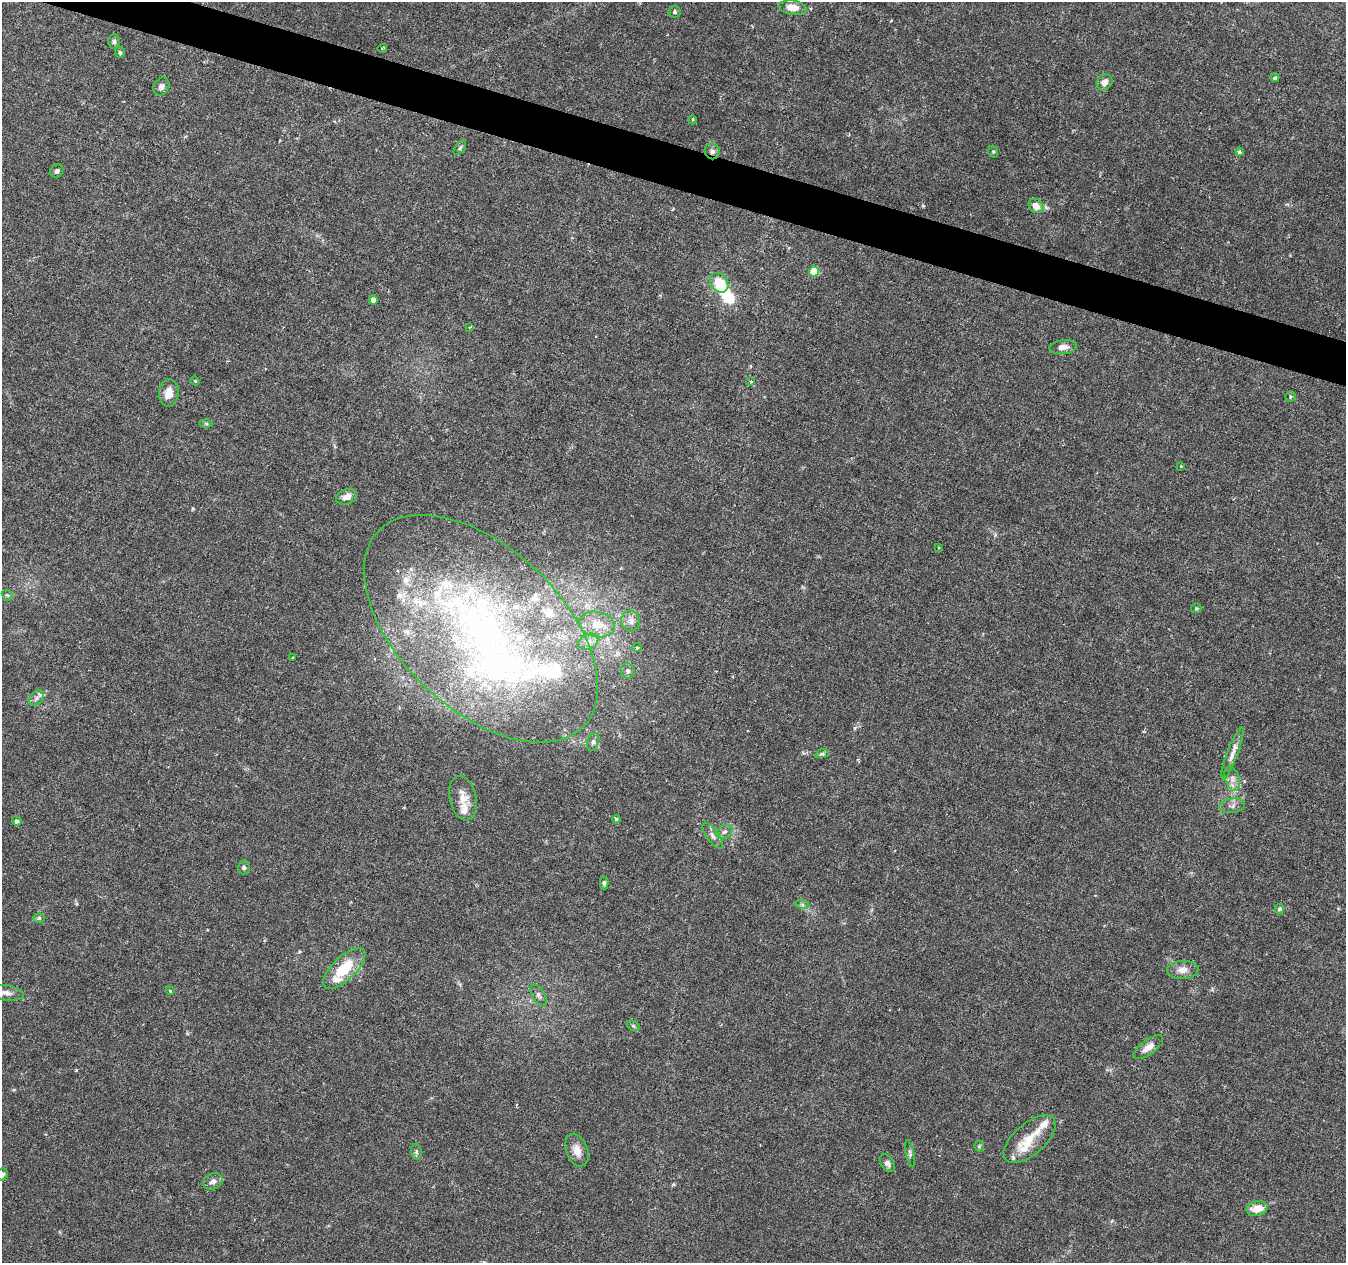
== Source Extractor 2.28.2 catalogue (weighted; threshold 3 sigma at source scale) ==
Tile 11 of 4 x 4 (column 3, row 3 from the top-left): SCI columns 2689-4032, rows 1477-2737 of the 5387 x 5538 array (HDU 1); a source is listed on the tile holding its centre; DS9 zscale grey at full resolution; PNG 1348 x 1265 px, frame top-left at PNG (2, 2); each listed source drawn as its Kron ellipse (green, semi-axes under 4 px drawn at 4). Shown black and unused: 3% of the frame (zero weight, under 3 of 6 exposures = <1% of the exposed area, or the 3 px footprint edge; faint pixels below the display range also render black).
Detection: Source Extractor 2.28.2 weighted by HDU 2 'WHT'; one run over the whole footprint, this tile lists its part. Background 0.0182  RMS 0.0016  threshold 0.00672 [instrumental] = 3 sigma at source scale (4.09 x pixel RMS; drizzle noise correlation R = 1.36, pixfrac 0.8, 0.0396/0.0396 arcsec/px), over >= 5 px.
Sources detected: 92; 3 inside a brighter object's white glare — neither listed nor drawn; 20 inside a brighter listed object's ellipse — not listed separately; the other 69 listed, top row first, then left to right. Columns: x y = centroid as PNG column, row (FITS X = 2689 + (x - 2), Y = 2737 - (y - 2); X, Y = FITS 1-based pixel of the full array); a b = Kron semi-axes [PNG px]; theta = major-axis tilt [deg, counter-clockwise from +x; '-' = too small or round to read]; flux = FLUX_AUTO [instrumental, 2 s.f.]
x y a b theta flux
793 8 14 7 -8 1.8
674 12 6 6 - 0.29
114 42 7 5 -89 0.34
382 48 5 3 - 0.16
120 53 5 5 - 0.26
1275 78 4 4 - 0.25
1104 82 8 7 - 0.88
161 86 9 7 57 0.55
692 120 4 3 - 0.15
460 148 8 4 54 0.32
712 151 8 7 - 0.62
993 152 6 4 -70 0.23
1239 152 4 3 - 0.45
57 171 7 6 - 0.33
1036 206 8 6 -43 1.5
814 271 5 5 - 4.6
719 283 11 8 -50 4.7
373 300 4 4 - 0.65
470 327 3 2 - 0.14
1063 347 14 7 6 0.99
195 381 4 4 - 0.17
751 382 4 3 - 0.21
169 393 13 9 85 1.6
1290 397 5 5 - 0.24
206 423 7 4 -2 0.22
1181 466 3 3 - 0.1
347 497 11 7 19 1.1
938 548 4 3 - 0.17
7 595 6 4 -41 0.21
1196 608 5 5 - 0.18
631 621 10 9 - 0.96
597 624 18 12 -12 3
481 629 142 81 -43 82
588 642 11 7 26 0.89
637 648 5 3 - 0.14
293 658 3 2 - 0.14
628 671 8 7 - 0.45
36 698 9 6 43 0.53
593 742 9 5 74 0.49
1232 753 27 5 69 1.2
822 754 7 4 18 0.25
1232 779 12 7 -73 0.88
463 798 23 13 -78 2.2
1232 806 13 7 9 0.69
616 819 4 3 - 0.44
17 821 5 4 - 0.34
724 832 8 6 31 0.51
713 836 15 6 -55 0.66
244 867 7 6 - 0.35
604 883 6 4 -90 0.27
802 904 7 4 -19 0.3
1279 909 5 4 - 0.31
39 918 6 5 - 0.25
344 969 27 12 43 5.4
1183 970 15 9 3 1.2
170 991 4 4 - 0.18
6 993 18 7 -8 1.1
538 995 12 6 -58 0.57
633 1026 7 4 -31 0.24
1148 1047 17 7 36 1.3
1029 1139 31 15 41 4
979 1146 5 5 - 0.21
577 1150 17 11 -68 1.6
416 1152 8 5 -84 0.31
910 1153 13 4 -77 0.36
887 1163 10 6 -56 0.47
2 1174 6 5 - 0.45
213 1181 10 7 23 0.87
1257 1209 11 7 13 2
Overlapping masked pixels (flux is a lower limit): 1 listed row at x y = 712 151
Isophote crosses this tile's border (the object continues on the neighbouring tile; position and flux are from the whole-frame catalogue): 1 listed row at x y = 2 1174